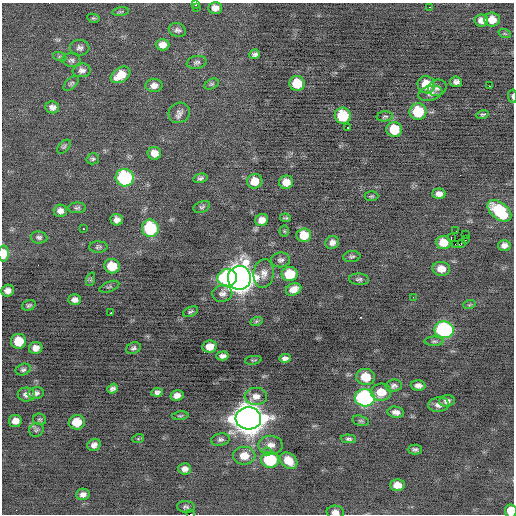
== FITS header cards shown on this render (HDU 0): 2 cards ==
NAXIS1  =                  512 / Axis length
NAXIS2  =                  512 / Axis length

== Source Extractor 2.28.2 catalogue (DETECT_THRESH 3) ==
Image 512 x 512 px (HDU 0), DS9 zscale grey, 1 PNG px = 1 image px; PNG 516 x 516 px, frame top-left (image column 1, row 512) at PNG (2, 3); each listed source drawn as its Kron ellipse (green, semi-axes under 4 px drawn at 4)
Background -0.238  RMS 0.82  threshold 2.46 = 3 sigma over >= 5 px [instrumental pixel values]
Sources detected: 137; all 137 listed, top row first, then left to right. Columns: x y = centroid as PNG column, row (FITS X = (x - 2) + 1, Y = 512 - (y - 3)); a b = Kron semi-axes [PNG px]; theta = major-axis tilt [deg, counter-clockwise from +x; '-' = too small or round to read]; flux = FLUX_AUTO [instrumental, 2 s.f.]
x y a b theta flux
196 4 3 2 - 110
430 7 3 2 - 270
197 8 2 2 - 110
215 8 7 6 - 320
121 12 8 3 6 74
93 18 6 4 -10 74
492 19 7 7 - 530
481 20 7 6 - 330
177 30 8 7 - 180
505 34 6 4 -19 73
163 45 7 5 -1 370
80 48 10 7 -5 190
255 54 5 4 - 150
60 57 7 4 -18 97
71 60 9 7 -9 160
197 62 10 6 12 150
82 70 9 7 5 220
120 75 11 7 33 830
456 82 6 5 - 200
71 83 9 5 44 110
297 83 8 7 - 1400
212 84 7 5 26 88
154 85 8 6 0 300
426 85 9 8 - 1400
489 86 2 2 - 170
437 88 9 8 - 210
430 93 12 7 14 300
512 96 7 3 -87 100
52 107 7 6 - 230
418 112 8 8 - 2200
179 113 11 10 - 280
483 115 6 4 15 99
343 116 8 8 - 2100
385 116 8 5 7 99
348 127 3 2 - 180
394 129 8 7 - 1600
64 147 8 5 49 100
154 153 7 6 - 450
93 159 6 5 - 100
125 178 9 8 - 5900
200 178 7 4 15 140
255 181 8 7 - 710
286 182 7 6 - 570
439 194 6 5 - 280
371 196 7 5 3 83
202 207 8 5 23 110
77 208 9 5 1 120
60 211 6 6 - 260
499 211 14 8 -39 3500
286 218 5 3 - 75
117 220 6 6 - 270
262 220 6 6 - 420
150 228 8 8 - 3800
83 229 3 2 - 460
284 231 5 5 - 64
456 231 2 2 - 92
304 235 7 7 - 1100
465 235 2 2 - 430
39 237 8 6 -9 150
451 238 4 2 - 2300
465 240 2 2 - 110
332 242 7 6 - 260
443 242 7 6 - 880
455 244 3 2 - 80
461 244 3 2 - 240
504 245 6 5 - 230
98 247 9 5 1 120
4 254 8 5 87 870
352 257 8 5 7 120
280 260 9 7 8 180
112 266 8 7 - 1300
441 269 9 7 -6 580
264 273 14 10 82 430
290 274 8 7 - 1800
227 278 10 8 9 4900
239 278 12 11 - 65000
91 279 7 4 72 94
359 279 10 6 -3 140
109 287 10 5 21 120
293 289 8 6 24 450
8 291 6 6 - 310
222 293 10 8 12 250
413 297 2 2 - 28
75 300 6 5 - 270
29 305 7 5 19 110
469 305 6 4 18 67
190 312 8 4 24 94
111 313 3 2 - 170
256 322 6 4 20 73
444 330 9 8 - 7200
19 341 7 7 - 1300
434 341 9 4 0 110
210 346 7 6 - 590
36 348 7 6 - 350
133 348 8 5 20 130
223 356 6 4 4 200
285 358 6 4 3 160
253 360 8 2 10 52
23 370 7 5 20 130
366 377 9 8 - 1100
418 385 7 5 -3 240
394 386 8 6 8 170
112 389 5 4 - 150
157 392 6 4 7 160
381 392 10 8 4 800
36 393 8 6 8 190
26 395 8 7 - 260
177 396 6 5 - 280
256 396 11 8 -1 390
365 398 10 8 -2 11000
447 401 8 6 5 220
439 405 10 7 8 270
396 412 8 5 -10 270
180 416 8 4 7 83
248 418 13 11 -3 96000
40 419 6 5 - 90
15 421 6 6 - 360
361 421 9 5 -13 100
77 422 8 7 - 830
36 430 7 6 - 120
138 439 6 4 19 63
220 439 9 6 11 170
348 439 7 4 -2 120
94 445 7 6 - 250
271 445 12 9 -1 420
415 449 7 5 1 130
267 451 3 3 - 160
244 456 11 9 0 770
270 460 9 7 -4 3300
289 461 10 7 -41 910
185 469 6 5 - 260
397 485 7 6 - 500
83 494 7 5 14 250
186 507 9 6 -5 130
511 511 6 6 - 940
335 512 8 6 -2 290
191 514 2 2 - 330
At the frame edge (FLAGS 8, measured only in part): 6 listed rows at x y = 196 4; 512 96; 4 254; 511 511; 335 512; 191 514